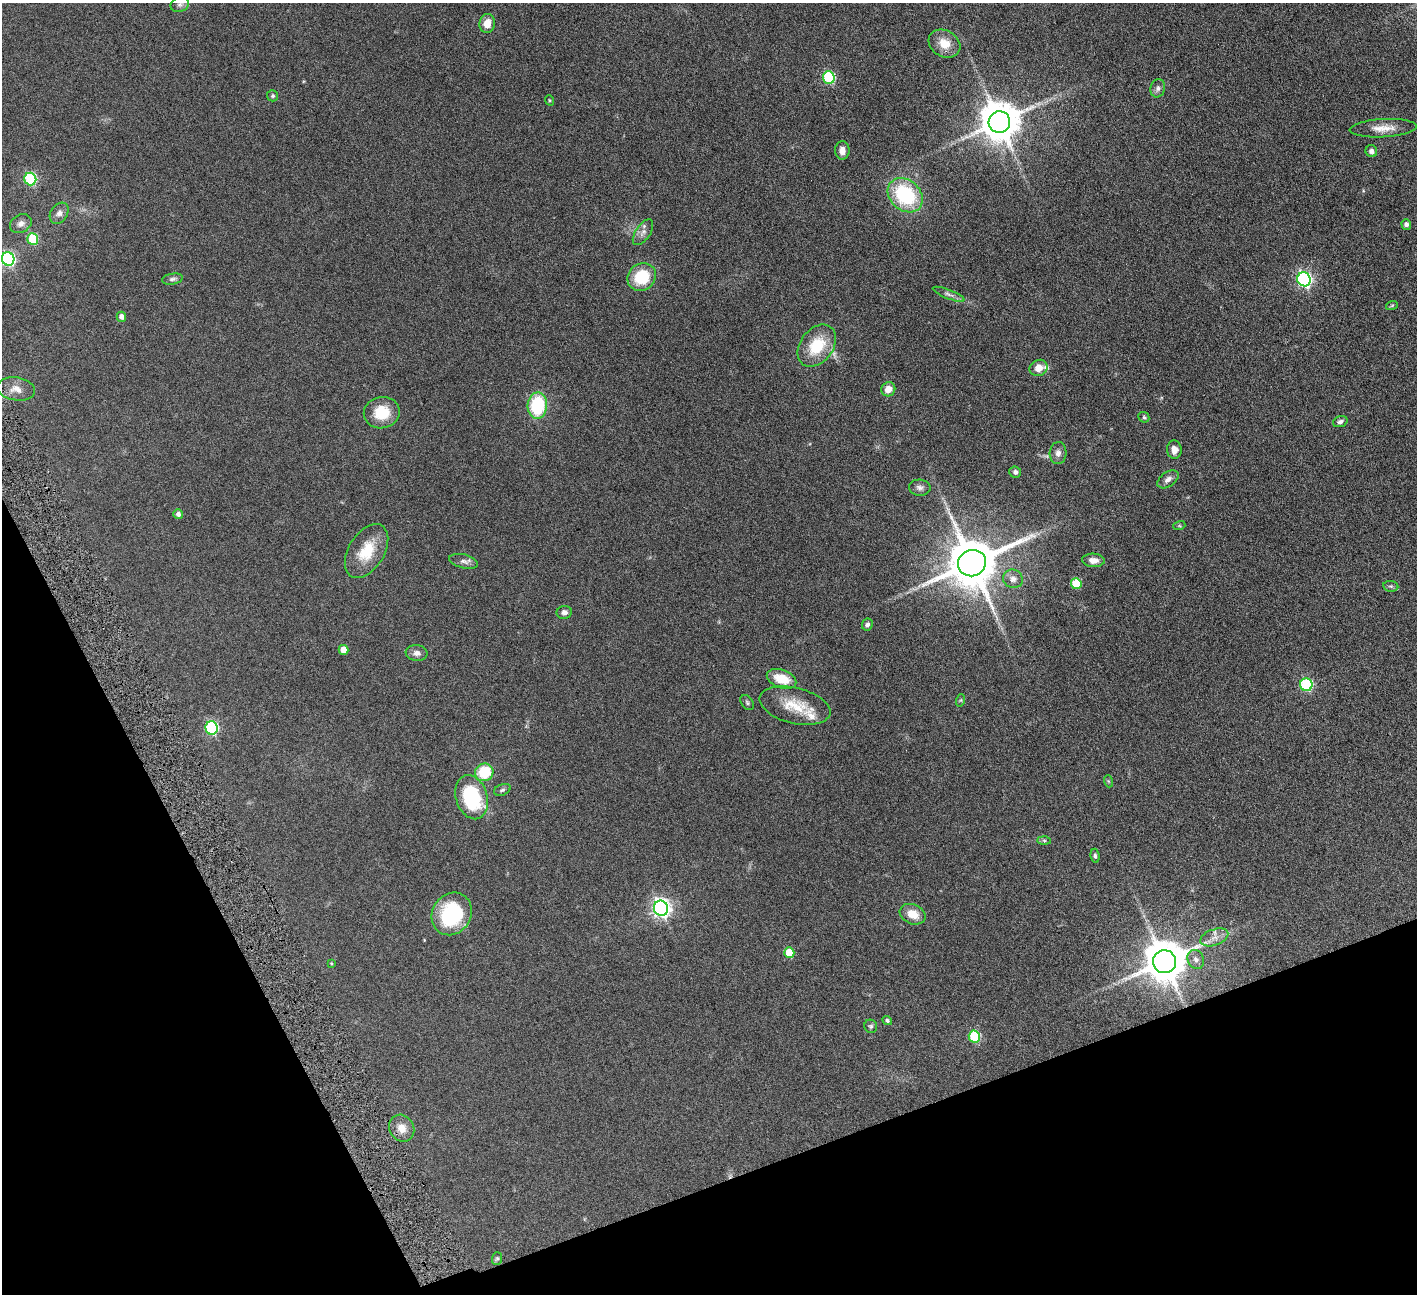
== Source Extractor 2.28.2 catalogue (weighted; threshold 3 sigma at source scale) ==
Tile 14 of 4 x 4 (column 2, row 4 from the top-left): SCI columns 1419-2833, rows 297-1588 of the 5666 x 5629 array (HDU 1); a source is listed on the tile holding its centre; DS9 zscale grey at full resolution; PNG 1419 x 1296 px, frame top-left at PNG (2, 3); each listed source drawn as its Kron ellipse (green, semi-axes under 4 px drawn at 4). Shown black and unused: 19% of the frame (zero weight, under 4 of 8 exposures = <1% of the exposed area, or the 3 px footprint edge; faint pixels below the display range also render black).
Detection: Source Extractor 2.28.2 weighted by HDU 2 'WHT'; one run over the whole footprint, this tile lists its part. Background 0.128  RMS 0.0061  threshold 0.0249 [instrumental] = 3 sigma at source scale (4.09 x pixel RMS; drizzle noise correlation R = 1.36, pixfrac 0.8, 0.05/0.05 arcsec/px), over >= 5 px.
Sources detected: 80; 1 too faint to see at this stretch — neither listed nor drawn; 3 inside a brighter listed object's ellipse — not listed separately; the other 76 listed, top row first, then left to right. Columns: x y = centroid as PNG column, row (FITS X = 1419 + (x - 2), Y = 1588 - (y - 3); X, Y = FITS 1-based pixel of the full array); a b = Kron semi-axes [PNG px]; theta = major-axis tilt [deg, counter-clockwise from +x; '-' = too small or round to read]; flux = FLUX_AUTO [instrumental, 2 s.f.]
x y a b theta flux
180 4 9 7 23 1.9
487 23 9 7 82 5.7
944 44 17 13 -29 8
829 77 6 6 - 53
1158 88 9 7 73 2
273 96 5 5 - 0.98
549 100 5 3 - 0.52
999 122 11 11 - 1600
1383 128 33 9 3 7.3
842 150 9 7 -88 3
1371 151 6 5 - 1.8
30 179 6 6 - 50
905 195 19 15 -42 41
59 213 11 8 56 2.5
21 224 11 8 29 2.6
1406 225 5 4 - 2.1
643 232 14 7 56 2.8
33 239 6 5 - 26
8 259 7 6 - 94
642 277 15 13 38 21
172 279 10 5 10 1.5
1304 279 7 6 - 120
949 294 17 4 -21 2.2
1392 305 6 3 20 0.66
121 317 5 4 - 2.4
817 346 23 16 52 19
1039 368 9 8 - 5.6
16 389 19 11 -9 5.3
888 389 7 7 - 4.5
537 406 13 9 86 32
382 413 18 15 11 13
1144 417 6 5 - 0.85
1340 422 7 5 19 1.6
1174 450 9 7 -89 3.4
1058 453 11 8 87 2.7
1015 472 6 5 - 1.4
1168 479 12 7 35 2.6
920 488 11 8 -4 2.2
178 514 5 4 - 2
1179 526 6 4 17 0.67
367 551 30 18 59 16
1093 560 11 6 -3 4.1
464 561 15 7 -13 2.3
972 563 14 13 - 3100
1013 579 10 9 - 3.5
1076 584 5 5 - 16
1391 586 7 5 -7 1.1
564 612 7 6 - 2
867 625 6 5 - 1.4
344 650 5 5 - 6.2
417 653 11 8 -7 2.6
781 679 15 9 -19 12
1306 685 6 6 - 50
961 700 6 4 71 0.72
747 703 8 5 -51 1
795 706 36 18 -14 15
212 728 7 6 - 64
484 772 9 8 - 20
1108 781 6 4 -71 0.59
502 790 9 5 23 1.1
472 797 23 15 -72 43
1044 840 6 4 -1 0.82
1095 856 7 4 -82 1
661 908 7 7 - 230
452 914 22 19 57 44
913 914 13 9 -23 7.7
1214 937 14 8 19 3.7
789 953 5 5 - 13
1196 959 10 8 -65 2.4
1165 962 11 11 - 1900
331 963 4 3 - 0.45
887 1021 5 4 - 1.1
871 1026 7 6 - 1
974 1037 6 5 - 36
402 1128 14 12 -58 5.5
497 1258 6 5 - 0.88
Isophote crosses this tile's border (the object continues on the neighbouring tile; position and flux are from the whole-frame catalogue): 1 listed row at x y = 8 259